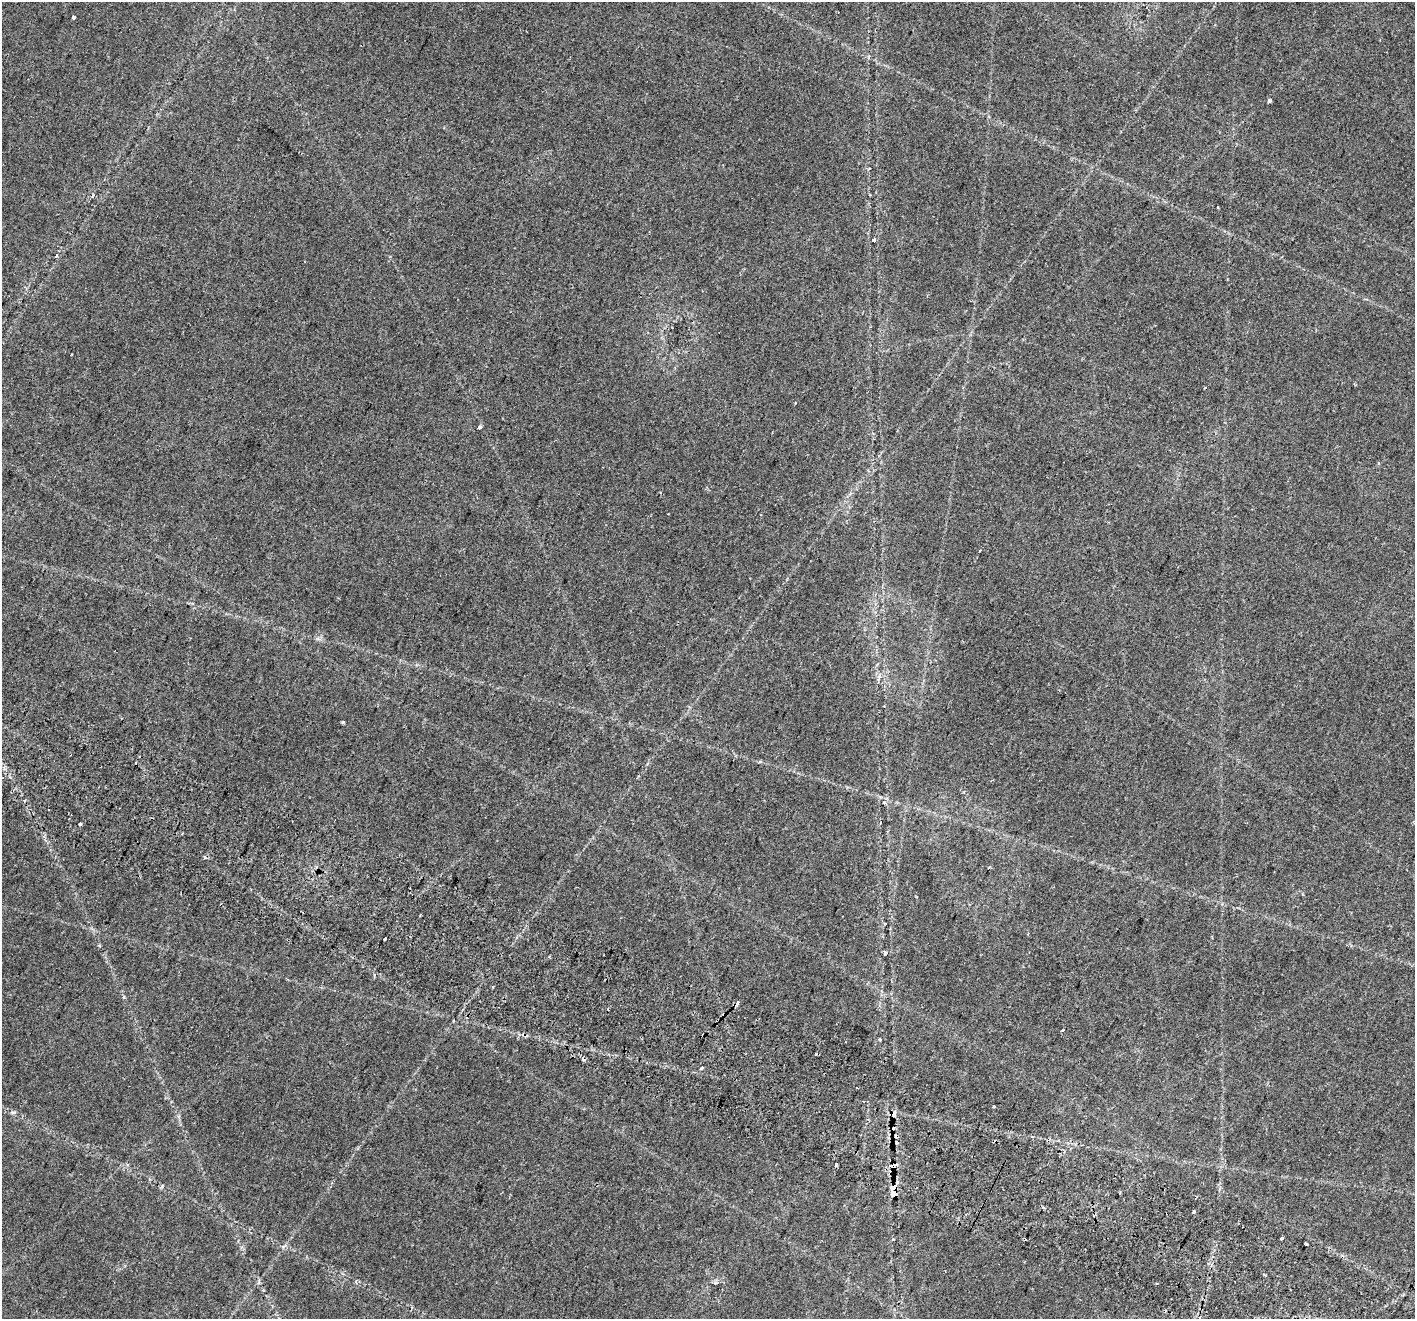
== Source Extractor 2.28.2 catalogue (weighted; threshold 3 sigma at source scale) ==
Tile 6 of 4 x 4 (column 2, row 2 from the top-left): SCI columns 1477-2889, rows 2977-4293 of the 5770 x 5890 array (HDU 1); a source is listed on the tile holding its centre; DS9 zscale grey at full resolution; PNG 1417 x 1321 px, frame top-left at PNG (2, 2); no overlay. Shown black and unused: <1% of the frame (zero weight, under 2 of 3 exposures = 4% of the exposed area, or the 3 px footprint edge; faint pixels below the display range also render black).
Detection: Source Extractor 2.28.2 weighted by HDU 2 'WHT'; one run over the whole footprint, this tile lists its part. Background 0.0599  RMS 0.0067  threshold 0.0301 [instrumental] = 3 sigma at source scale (4.5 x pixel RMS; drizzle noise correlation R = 1.50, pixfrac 1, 0.0396/0.0396 arcsec/px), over >= 5 px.
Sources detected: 46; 10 cosmic-ray / hot-pixel residue — not listed; the other 36 listed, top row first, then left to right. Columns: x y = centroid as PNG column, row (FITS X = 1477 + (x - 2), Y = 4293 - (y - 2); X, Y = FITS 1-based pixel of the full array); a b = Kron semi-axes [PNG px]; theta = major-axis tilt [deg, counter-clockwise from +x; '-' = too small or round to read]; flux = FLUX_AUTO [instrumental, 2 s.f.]
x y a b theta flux
73 17 3 3 - 9.2
1269 101 3 3 - 5.6
1217 207 3 2 - 0.63
873 240 4 3 - 2.5
56 256 4 3 - 1
1205 388 3 3 - 0.71
796 402 3 3 - 1.6
480 427 3 3 - 3.2
1378 463 3 3 - 0.79
343 722 3 3 - 0.88
884 802 5 5 - 1.3
80 824 3 3 - 4
989 867 3 3 - 1.1
885 924 3 3 - 0.7
385 939 3 3 - 1.7
886 953 4 3 - 1.9
374 975 4 4 - 0.91
738 1002 5 3 - 17
1063 1030 4 2 - 1.2
524 1035 9 4 -26 1.4
880 1039 3 3 - 3.6
701 1068 4 3 - 3.3
994 1106 3 3 - 2.6
892 1129 6 6 - 3.4
897 1142 4 3 - 1.6
836 1165 3 3 - 4.5
893 1166 8 6 79 5.5
893 1187 8 5 44 5.5
894 1194 6 5 - 7.9
1043 1207 3 3 - 1.6
1193 1211 4 3 - 5.2
1281 1238 4 2 - 0.8
893 1239 4 3 - 0.59
1306 1244 4 3 - 2.4
1265 1275 4 3 - 1.4
1157 1283 3 2 - 0.56
Overlapping masked pixels (flux is a lower limit): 7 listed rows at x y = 738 1002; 524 1035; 892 1129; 897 1142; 893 1166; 893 1187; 894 1194
Unlisted compact peaks at least as high as the median listed source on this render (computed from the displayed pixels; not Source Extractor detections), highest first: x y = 124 997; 14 1112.